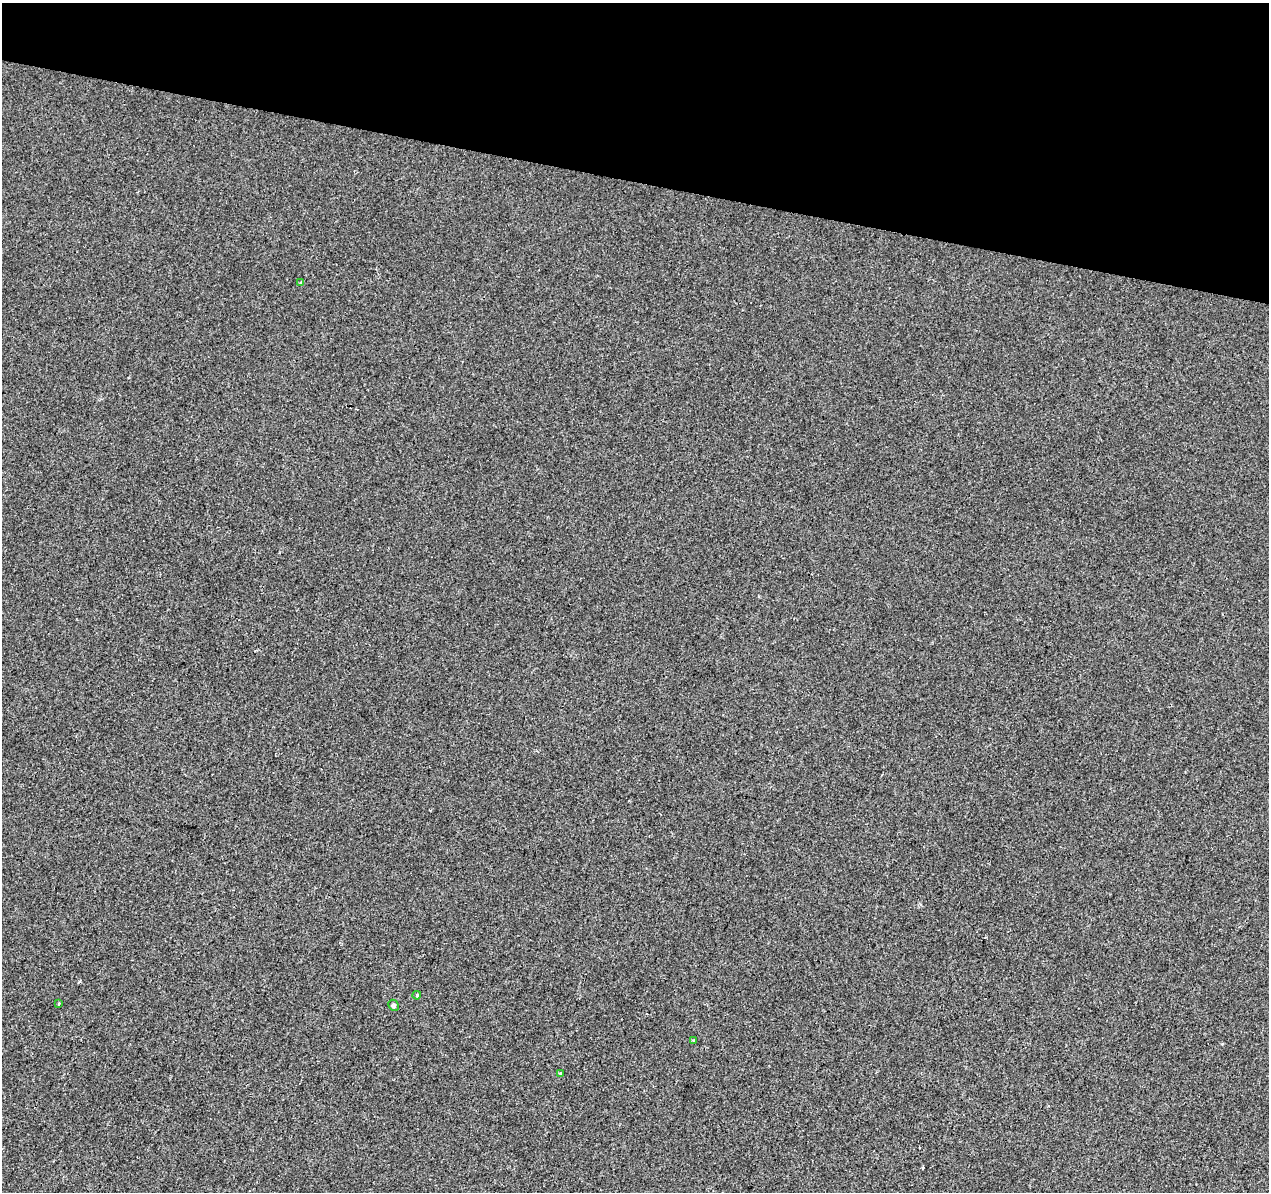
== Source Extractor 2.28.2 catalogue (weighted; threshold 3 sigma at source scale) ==
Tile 2 of 4 x 4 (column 2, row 1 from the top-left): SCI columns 1277-2543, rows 3855-5044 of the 5078 x 5267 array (HDU 1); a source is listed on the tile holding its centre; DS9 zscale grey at full resolution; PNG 1271 x 1194 px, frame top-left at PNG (2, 3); each listed source drawn as its Kron ellipse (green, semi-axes under 4 px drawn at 4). Shown black and unused: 15% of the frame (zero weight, under 2 of 3 exposures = <1% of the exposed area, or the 3 px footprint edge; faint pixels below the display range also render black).
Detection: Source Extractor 2.28.2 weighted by HDU 2 'WHT'; one run over the whole footprint, this tile lists its part. Background 0.00233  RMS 0.003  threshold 0.0136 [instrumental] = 3 sigma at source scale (4.5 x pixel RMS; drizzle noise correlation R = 1.50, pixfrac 1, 0.0396/0.0396 arcsec/px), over >= 5 px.
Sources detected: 6; all 6 listed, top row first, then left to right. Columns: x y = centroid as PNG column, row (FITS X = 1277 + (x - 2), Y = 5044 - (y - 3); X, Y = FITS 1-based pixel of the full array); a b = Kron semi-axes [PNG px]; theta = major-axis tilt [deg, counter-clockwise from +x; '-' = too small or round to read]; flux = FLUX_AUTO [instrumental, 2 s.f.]
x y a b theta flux
301 283 3 3 - 0.85
417 995 4 3 - 0.28
59 1004 4 3 - 0.37
394 1005 6 5 - 0.74
693 1041 3 3 - 0.47
560 1073 3 3 - 0.44